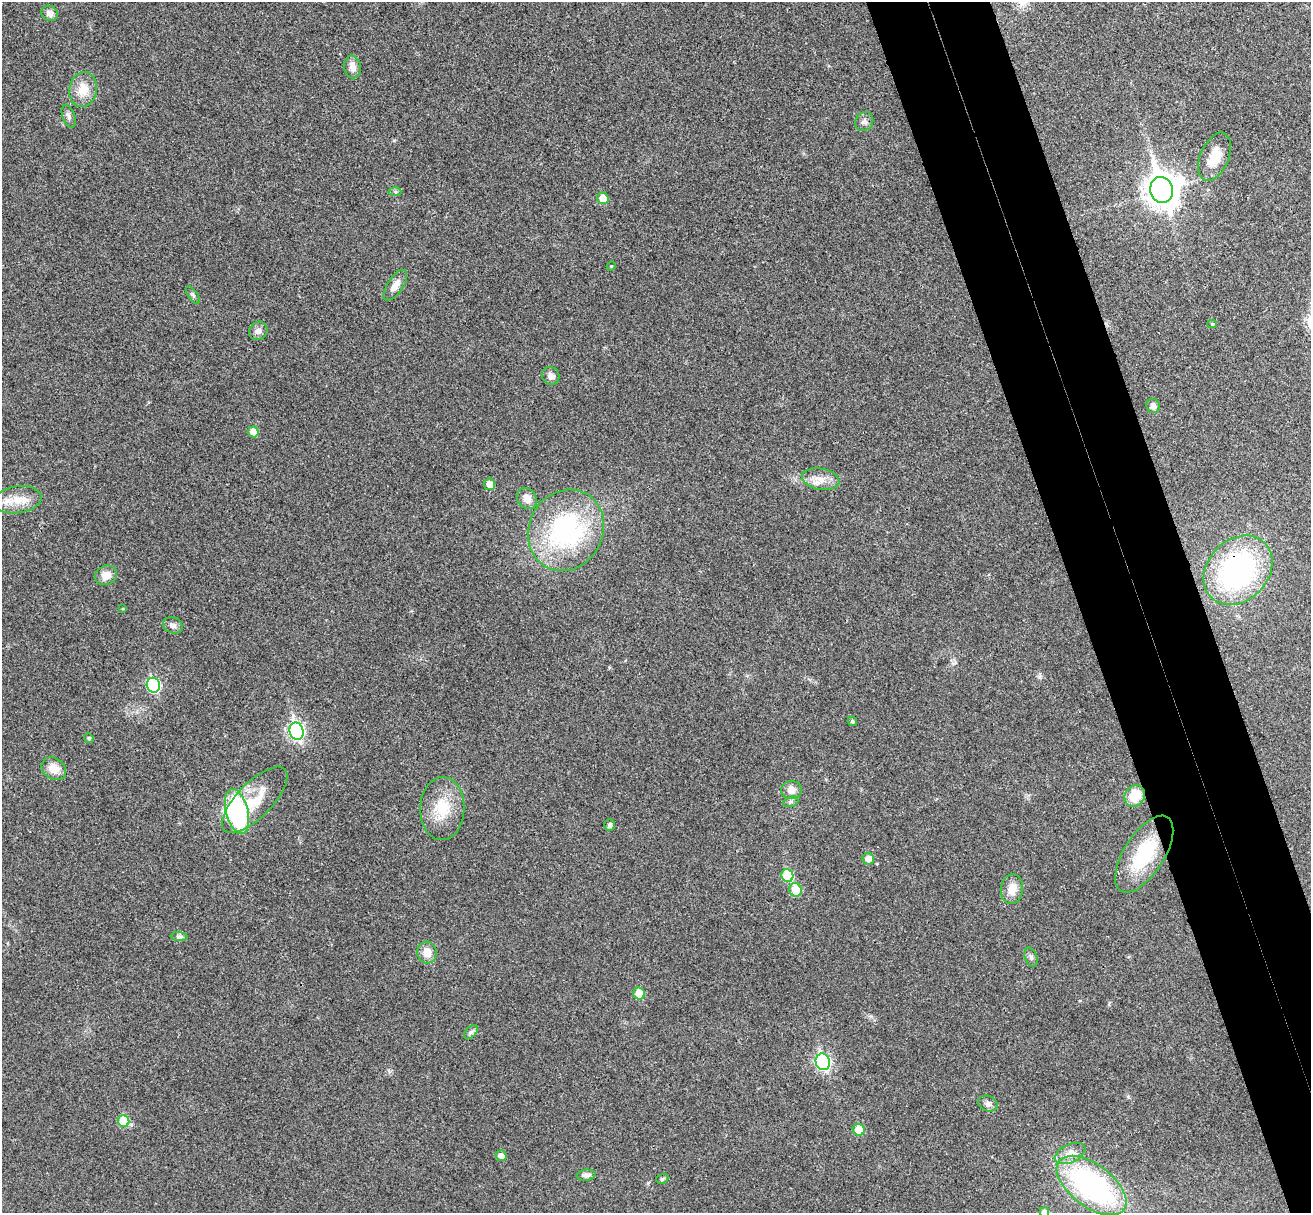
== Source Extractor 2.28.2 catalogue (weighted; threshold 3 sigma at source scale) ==
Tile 6 of 4 x 4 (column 2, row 2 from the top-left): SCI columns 1365-2673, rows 2589-3799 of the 5350 x 5298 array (HDU 1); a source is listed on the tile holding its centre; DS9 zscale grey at full resolution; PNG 1313 x 1215 px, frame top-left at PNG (2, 2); each listed source drawn as its Kron ellipse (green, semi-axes under 4 px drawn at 4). Shown black and unused: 8% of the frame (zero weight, under 3 of 4 exposures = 6% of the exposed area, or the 3 px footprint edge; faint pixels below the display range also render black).
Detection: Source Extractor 2.28.2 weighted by HDU 2 'WHT'; one run over the whole footprint, this tile lists its part. Background 0.0396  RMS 0.0052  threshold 0.0234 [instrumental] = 3 sigma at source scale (4.5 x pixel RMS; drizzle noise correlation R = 1.50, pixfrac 1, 0.05/0.05 arcsec/px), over >= 5 px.
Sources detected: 58; all 58 listed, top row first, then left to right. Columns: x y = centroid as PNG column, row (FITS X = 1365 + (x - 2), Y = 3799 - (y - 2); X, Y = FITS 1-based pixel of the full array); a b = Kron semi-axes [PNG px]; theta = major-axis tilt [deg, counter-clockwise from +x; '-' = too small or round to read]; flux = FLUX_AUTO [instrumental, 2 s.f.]
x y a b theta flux
50 13 8 7 - 2.7
352 67 11 8 -82 3.8
83 89 18 14 80 8.8
69 116 12 6 -70 1.9
864 121 10 9 - 2
1215 157 25 14 67 12
1162 190 13 11 -76 860
395 191 6 4 -3 0.93
603 198 6 5 - 7.5
611 266 5 4 - 0.58
395 285 18 7 56 4.1
193 295 10 5 -56 1.2
1212 324 5 4 - 0.73
258 331 9 8 - 2.7
551 376 9 8 - 2.5
1153 406 7 6 - 2.3
253 432 5 5 - 6.8
821 479 19 10 -10 6
489 484 6 5 - 4.8
527 499 11 9 -55 4.7
17 500 24 13 8 10
566 530 42 37 61 79
1238 570 38 30 46 97
106 575 11 9 28 5.3
123 609 4 3 - 0.47
173 625 10 8 -22 2.2
153 685 7 6 - 58
852 721 5 4 - 0.99
296 731 9 7 -72 130
89 738 5 4 - 0.69
54 769 13 10 -35 6.5
791 790 10 9 - 4.5
1135 796 11 9 58 12
255 800 43 17 46 18
791 802 8 5 19 1.1
442 809 31 22 88 18
237 812 23 11 -76 72
610 825 6 5 - 1.6
1144 854 44 20 57 32
868 859 6 5 - 4.9
787 876 6 6 - 22
1012 889 15 11 83 6.1
796 890 7 6 - 11
179 937 8 4 -8 1.3
427 953 11 9 -85 5.4
1031 957 10 6 -70 1.5
639 994 6 5 - 9
471 1032 8 5 44 1.4
823 1062 8 7 - 93
988 1104 10 7 -23 2
124 1121 6 5 - 19
859 1130 6 6 - 9.5
1070 1154 16 9 24 5.2
501 1156 5 5 - 3.5
586 1175 9 5 6 2.2
662 1179 6 4 17 0.84
1091 1185 41 21 -37 110
1044 1212 5 4 - 2.3
Overlapping masked pixels (flux is a lower limit): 1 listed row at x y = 1238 570
Isophote crosses this tile's border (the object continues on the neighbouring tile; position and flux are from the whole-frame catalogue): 1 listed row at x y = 1044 1212